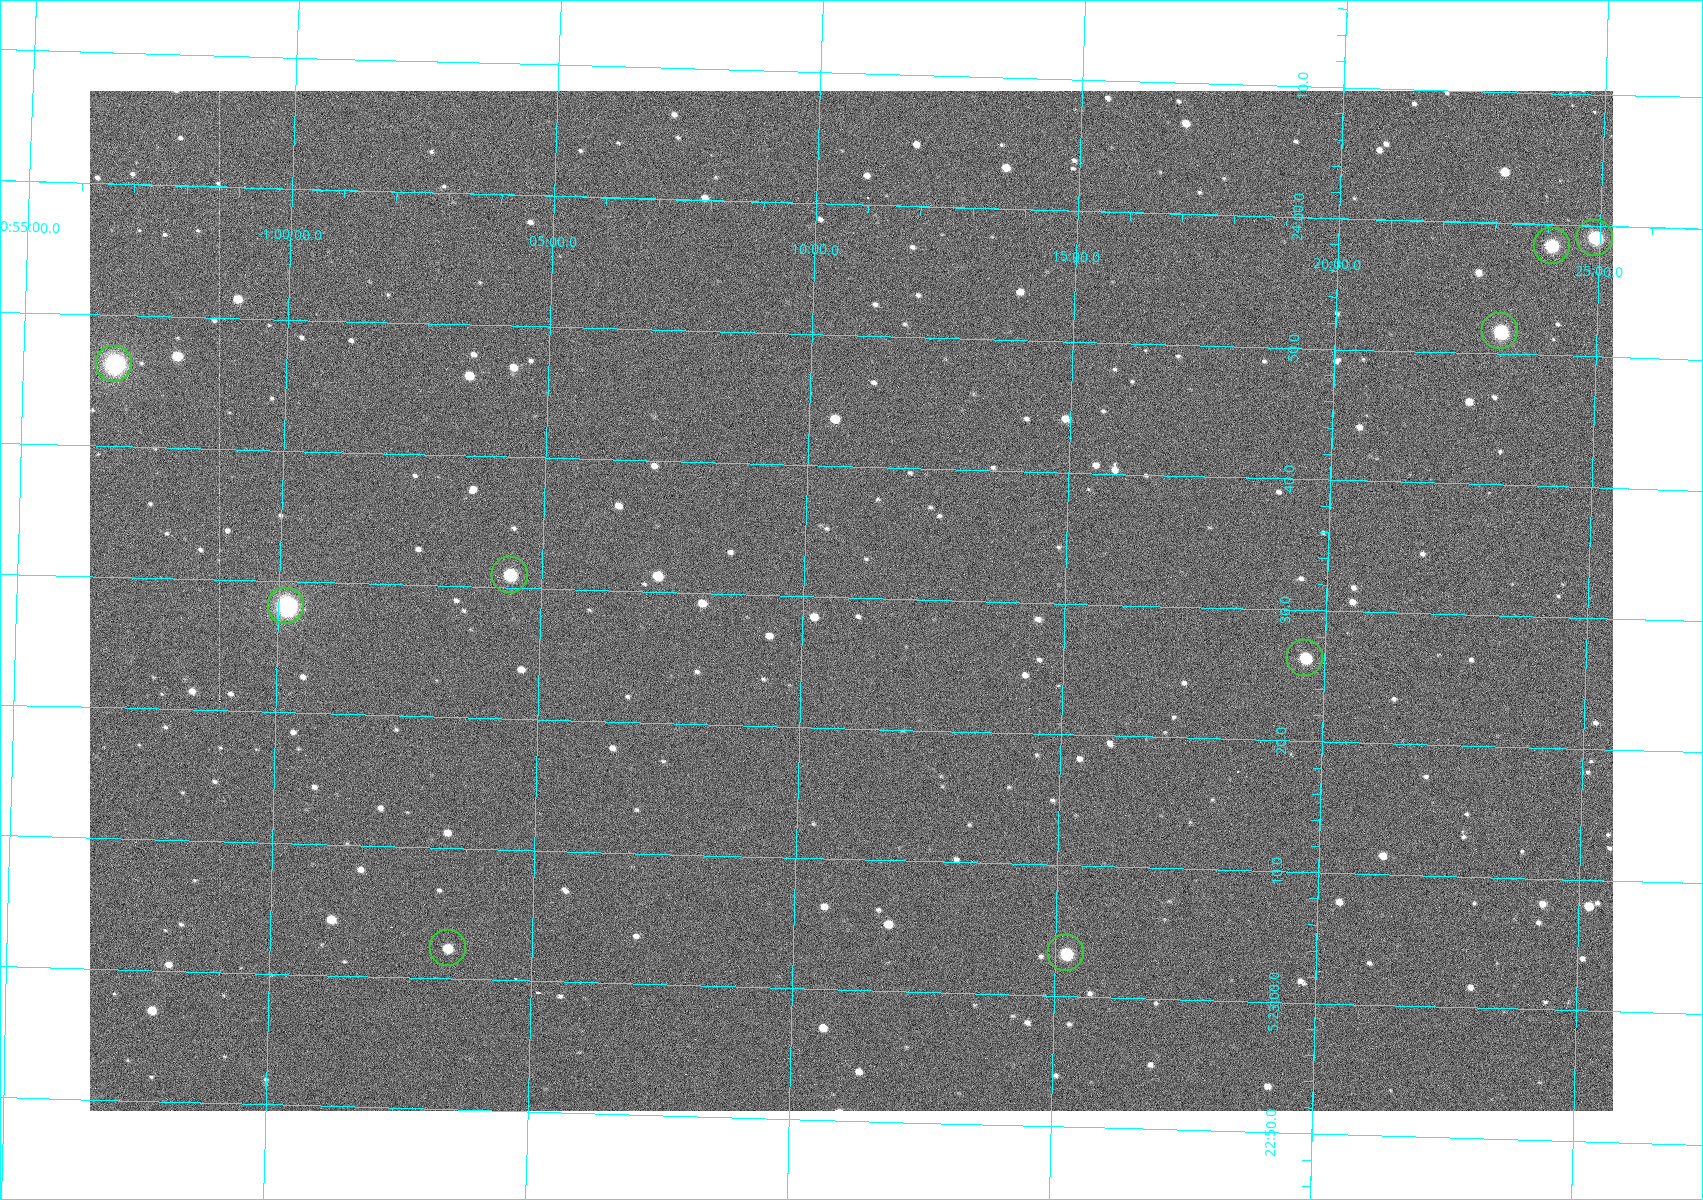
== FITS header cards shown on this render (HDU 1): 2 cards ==
NAXIS1  =                 1523
NAXIS2  =                 1020

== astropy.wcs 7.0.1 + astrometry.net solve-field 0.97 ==
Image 1523 x 1020 px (HDU 1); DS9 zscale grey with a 90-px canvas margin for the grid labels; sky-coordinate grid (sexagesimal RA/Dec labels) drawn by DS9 from the SOLVED WCS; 9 Tycho-2 reference stars matched to detected sources circled (green)
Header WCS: RA---TAN/DEC--TAN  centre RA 05:23:30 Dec -01:11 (80.87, -1.18 deg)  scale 1.15 arcsec/px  FOV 29.1' x 19.5'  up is +88 deg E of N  parity flipped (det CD > 0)
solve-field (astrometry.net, Tycho-2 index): VERIFIED the header's WCS against the Tycho-2 star catalogue (9 matches, 0 conflicts) and refined it, rather than solving blind
Solved WCS: RA---TAN-SIP/DEC--TAN-SIP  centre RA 05:23:30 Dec -01:11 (80.87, -1.18 deg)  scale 1.15 arcsec/px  FOV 29.1' x 19.5'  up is +88 deg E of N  parity flipped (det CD > 0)
The solver's refit moves the header's centre by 0.082 arcsec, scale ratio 1.001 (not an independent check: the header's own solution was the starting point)
Tycho-2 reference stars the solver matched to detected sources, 9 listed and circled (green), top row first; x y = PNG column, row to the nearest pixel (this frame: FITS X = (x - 90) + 1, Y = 1020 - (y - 91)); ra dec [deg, ICRS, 3 dp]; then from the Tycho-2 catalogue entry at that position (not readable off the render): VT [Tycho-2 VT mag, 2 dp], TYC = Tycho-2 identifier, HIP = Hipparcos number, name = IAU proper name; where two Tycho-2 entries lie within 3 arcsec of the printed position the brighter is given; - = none
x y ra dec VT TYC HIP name
1595 238 80.996 -1.415 9.95 4753-1018-1 - -
1552 246 80.993 -1.402 10.12 4753-1097-1 - -
1500 331 80.966 -1.386 10.33 4753-1182-1 - -
114 364 80.943 -0.946 8.91 4753-387-1 - -
510 575 80.879 -1.073 10.48 4753-1534-1 - -
286 606 80.867 -1.002 7.84 4753-1205-1 25199 -
1305 658 80.860 -1.327 11.24 4753-1591-1 - -
448 948 80.760 -1.057 11.82 4753-1463-1 - -
1066 953 80.764 -1.254 10.69 4753-1358-1 - -